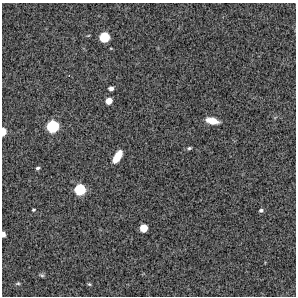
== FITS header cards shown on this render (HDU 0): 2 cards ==
NAXIS1  =                  294 /Length X axis
NAXIS2  =                  294 /Length Y axis

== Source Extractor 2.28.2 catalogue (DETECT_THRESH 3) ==
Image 294 x 294 px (HDU 0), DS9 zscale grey, 1 PNG px = 1 image px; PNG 298 x 298 px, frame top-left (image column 1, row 294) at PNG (2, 3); no overlay
Background 11800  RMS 340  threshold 1020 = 3 sigma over >= 5 px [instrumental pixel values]
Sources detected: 17; all 17 listed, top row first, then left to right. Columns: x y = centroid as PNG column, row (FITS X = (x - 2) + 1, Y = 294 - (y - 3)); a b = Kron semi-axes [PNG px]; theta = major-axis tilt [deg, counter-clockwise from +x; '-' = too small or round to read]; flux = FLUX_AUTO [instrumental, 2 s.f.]
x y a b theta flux
104 37 8 7 - 620000
111 88 4 4 - 92000
109 101 6 5 - 230000
212 121 12 6 -13 320000
53 126 10 9 - 950000
3 131 7 4 88 250000
189 148 6 4 11 41000
117 156 13 6 58 390000
38 168 5 4 - 49000
80 190 9 8 - 750000
33 210 3 3 - 26000
261 210 4 4 - 42000
143 228 6 6 - 340000
3 234 5 3 - 120000
42 275 7 4 -26 36000
18 283 6 4 5 33000
89 284 5 4 - 24000
At the frame edge (FLAGS 8, measured only in part): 2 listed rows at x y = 3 131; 3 234